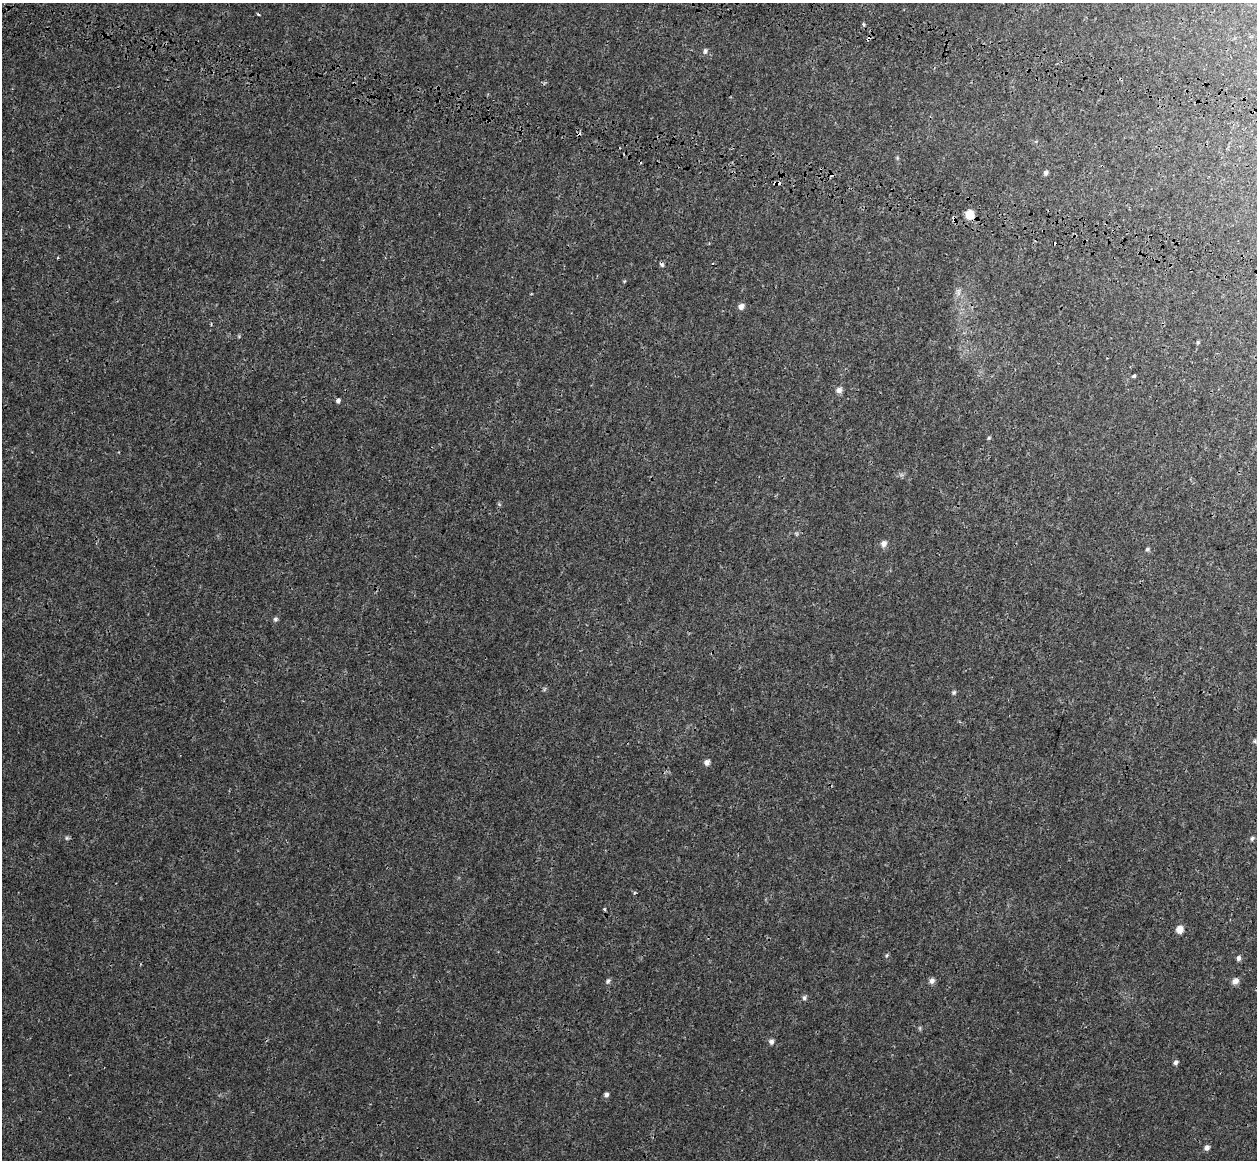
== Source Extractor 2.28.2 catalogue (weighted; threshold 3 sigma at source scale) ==
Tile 10 of 4 x 4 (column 2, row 3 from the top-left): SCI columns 1401-2655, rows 1773-2930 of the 5358 x 5763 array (HDU 1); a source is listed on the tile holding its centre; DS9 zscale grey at full resolution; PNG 1259 x 1162 px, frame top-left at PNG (2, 3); no overlay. Shown black and unused: <1% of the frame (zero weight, under 3 of 4 exposures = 17% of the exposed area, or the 3 px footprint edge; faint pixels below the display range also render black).
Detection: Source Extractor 2.28.2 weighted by HDU 2 'WHT'; one run over the whole footprint, this tile lists its part. Background 3.37e-04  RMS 0.0013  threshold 0.00577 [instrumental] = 3 sigma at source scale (4.5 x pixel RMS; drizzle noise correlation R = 1.50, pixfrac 1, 0.0396/0.0396 arcsec/px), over >= 5 px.
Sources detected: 45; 1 too faint to see at this stretch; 4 cosmic-ray / hot-pixel residue — not listed; the other 40 listed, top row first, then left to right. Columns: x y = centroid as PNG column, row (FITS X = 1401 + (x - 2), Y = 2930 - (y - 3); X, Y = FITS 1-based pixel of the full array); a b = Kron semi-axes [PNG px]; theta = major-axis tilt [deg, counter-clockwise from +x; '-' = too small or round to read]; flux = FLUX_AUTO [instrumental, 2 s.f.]
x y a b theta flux
258 14 5 3 - 0.12
864 24 4 3 - 0.24
705 51 8 6 82 0.33
897 158 5 5 - 0.17
1046 173 6 5 - 0.3
778 183 6 4 2 0.71
970 214 10 9 - 1.6
954 219 10 4 -63 0.28
624 281 5 4 - 0.12
958 292 12 4 86 0.44
741 306 8 7 - 0.55
239 336 6 4 48 0.15
1198 342 5 4 - 0.14
1134 376 3 3 - 0.68
839 390 8 7 - 0.56
338 401 6 4 65 0.34
989 438 5 4 - 0.16
499 504 6 4 -45 0.17
884 544 9 7 62 0.58
1147 549 6 5 - 0.22
275 619 6 6 - 0.25
954 692 6 5 - 0.21
1255 741 6 5 - 0.22
707 762 7 7 - 0.48
67 838 6 6 - 0.22
1252 838 6 5 - 0.23
635 892 5 3 - 0.13
604 909 4 4 - 0.16
1179 929 7 7 - 1.3
887 955 7 4 59 0.16
1238 958 7 6 - 0.34
608 981 8 6 53 0.29
932 981 8 7 - 0.45
1235 981 8 7 - 0.65
804 998 7 6 - 0.28
920 1028 7 4 -89 0.17
771 1041 7 7 - 0.39
1176 1062 6 5 - 0.31
606 1095 6 6 - 0.33
1207 1148 7 6 - 0.41
Overlapping masked pixels (flux is a lower limit): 3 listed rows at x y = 778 183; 970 214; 954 219